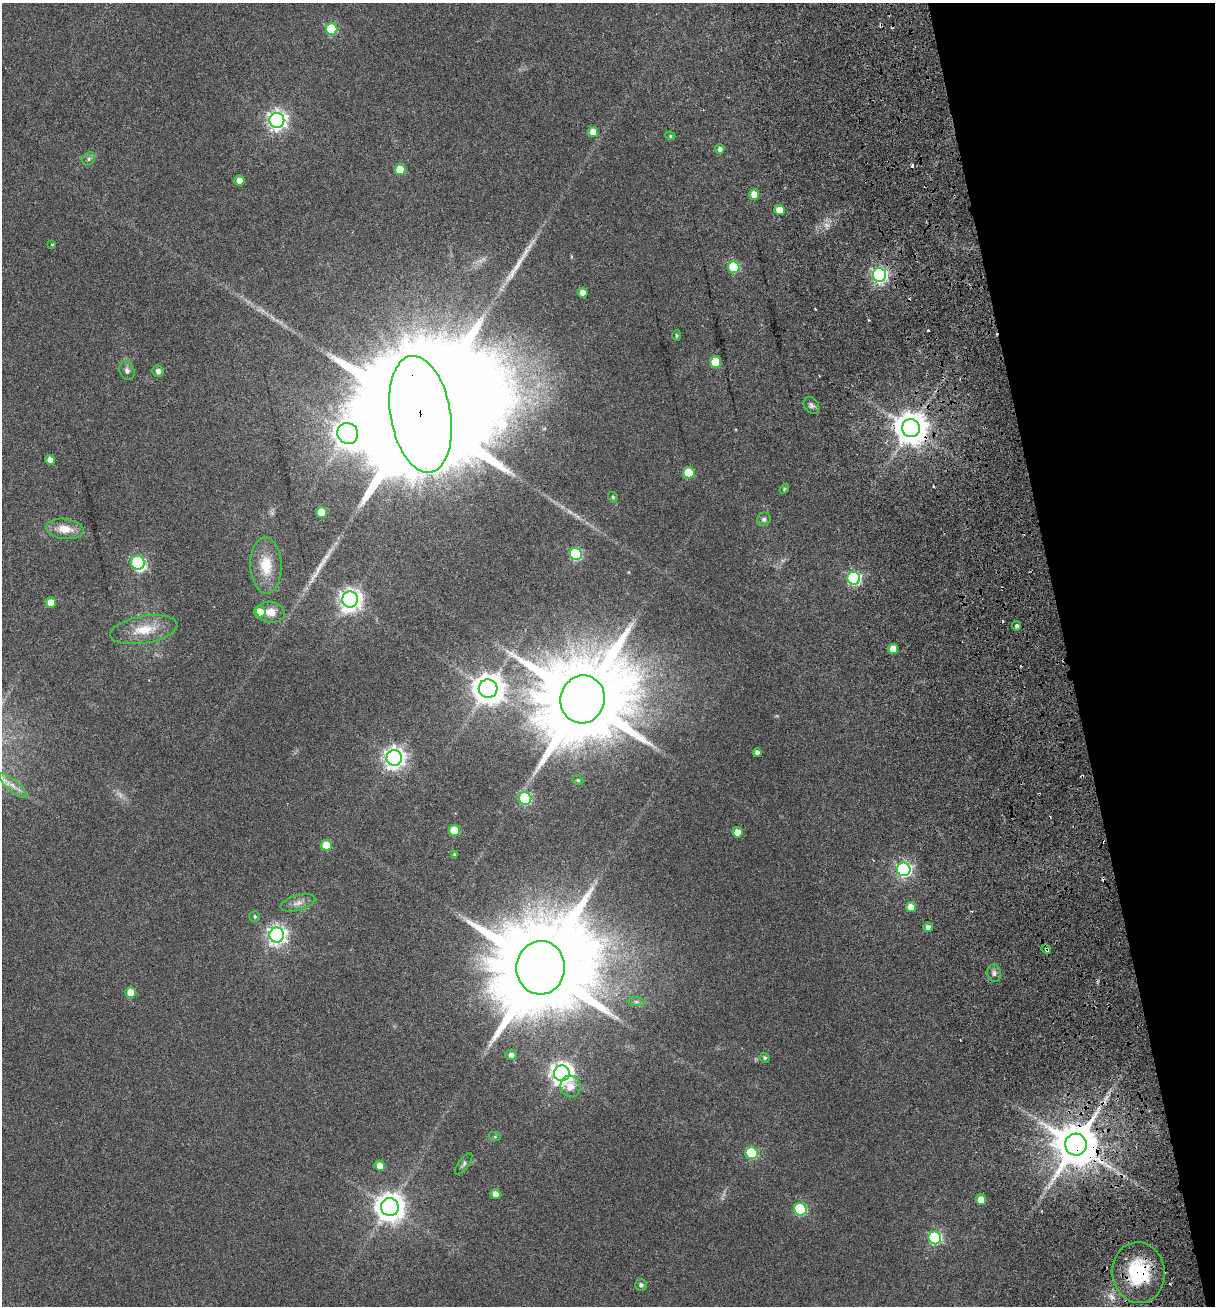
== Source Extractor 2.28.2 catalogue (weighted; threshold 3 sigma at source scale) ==
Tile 12 of 4 x 4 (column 4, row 3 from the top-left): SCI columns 3979-5191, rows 1422-2725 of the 5348 x 5499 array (HDU 1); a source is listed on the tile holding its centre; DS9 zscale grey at full resolution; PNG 1217 x 1308 px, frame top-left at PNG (2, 3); each listed source drawn as its Kron ellipse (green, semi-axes under 4 px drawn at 4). Shown black and unused: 12% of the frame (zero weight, under 3 of 6 exposures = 11% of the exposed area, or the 3 px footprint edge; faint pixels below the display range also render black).
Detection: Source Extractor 2.28.2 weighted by HDU 2 'WHT'; one run over the whole footprint, this tile lists its part. Background 0.0341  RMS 0.0029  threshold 0.0117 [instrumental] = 3 sigma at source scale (4.09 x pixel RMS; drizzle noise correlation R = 1.36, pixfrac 0.8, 0.0396/0.0396 arcsec/px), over >= 5 px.
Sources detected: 91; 2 too faint to see at this stretch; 1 inside a brighter object's white glare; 8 cosmic-ray / hot-pixel residue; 2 long thin detections or spike segments (spike, bleed or trail) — neither listed nor drawn; the other 78 listed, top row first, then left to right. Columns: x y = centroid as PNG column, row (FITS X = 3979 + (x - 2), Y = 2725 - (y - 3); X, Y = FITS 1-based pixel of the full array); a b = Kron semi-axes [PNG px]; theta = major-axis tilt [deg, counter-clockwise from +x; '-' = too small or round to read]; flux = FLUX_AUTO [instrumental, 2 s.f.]
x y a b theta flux
332 29 6 6 - 16
277 120 7 7 - 120
593 132 5 5 - 3.2
670 136 5 4 - 0.36
720 149 5 4 - 0.91
89 159 7 5 48 0.55
400 170 5 5 - 5.7
239 180 5 5 - 1.8
754 194 5 5 - 4
780 210 5 5 - 4.2
52 244 4 3 - 0.21
734 267 6 6 - 18
879 275 7 6 - 69
583 292 5 5 - 1.6
677 336 5 4 - 0.39
716 362 5 5 - 11
127 370 9 7 -66 0.9
158 371 6 5 - 1.1
811 405 9 7 -51 0.78
420 414 59 30 -80 23000
911 428 9 9 - 550
348 433 11 10 - 310
50 460 5 4 - 1.7
689 473 5 5 - 10
784 489 5 4 - 0.31
613 497 5 5 - 0.35
321 512 5 5 - 7
764 519 7 6 - 0.68
65 529 19 10 -7 3.8
576 554 6 6 - 26
138 563 7 7 - 28
266 566 28 15 -88 6.9
854 578 6 6 - 43
350 599 8 8 - 170
51 603 5 5 - 3.1
260 612 6 5 - 3.8
270 612 14 10 -8 3.1
1017 626 4 4 - 0.67
144 630 34 13 10 6.4
893 649 5 5 - 4.2
488 689 9 9 - 440
582 699 24 22 75 5300
757 752 4 4 - 0.86
394 758 8 7 - 170
578 780 6 4 -21 0.35
13 786 17 5 -40 1.9
525 799 6 6 - 28
454 830 5 5 - 6.6
737 832 5 5 - 2.7
326 845 5 5 - 6.1
455 855 4 3 - 0.5
904 869 7 6 - 68
298 903 18 7 15 1.8
911 907 5 5 - 3.1
255 916 5 5 - 0.43
928 927 5 4 - 1.2
277 935 7 7 - 120
1046 949 5 3 - 0.78
541 968 27 24 88 6700
994 973 9 7 -78 1.1
131 992 5 5 - 3.8
636 1002 8 4 -8 0.59
511 1055 6 5 - 1.1
765 1058 5 4 - 0.47
562 1073 8 8 - 190
570 1086 11 10 - 3.3
495 1137 6 4 -18 0.35
1076 1145 11 11 - 1200
752 1153 6 6 - 19
464 1164 13 5 54 0.68
380 1166 5 5 - 3.2
495 1194 5 5 - 2.1
981 1200 5 5 - 3.8
390 1207 9 9 - 360
800 1209 6 6 - 25
935 1238 6 6 - 32
1138 1273 30 26 -82 18
641 1285 6 5 - 0.77
Overlapping masked pixels (flux is a lower limit): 5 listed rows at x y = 420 414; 911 428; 1046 949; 1076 1145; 1138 1273